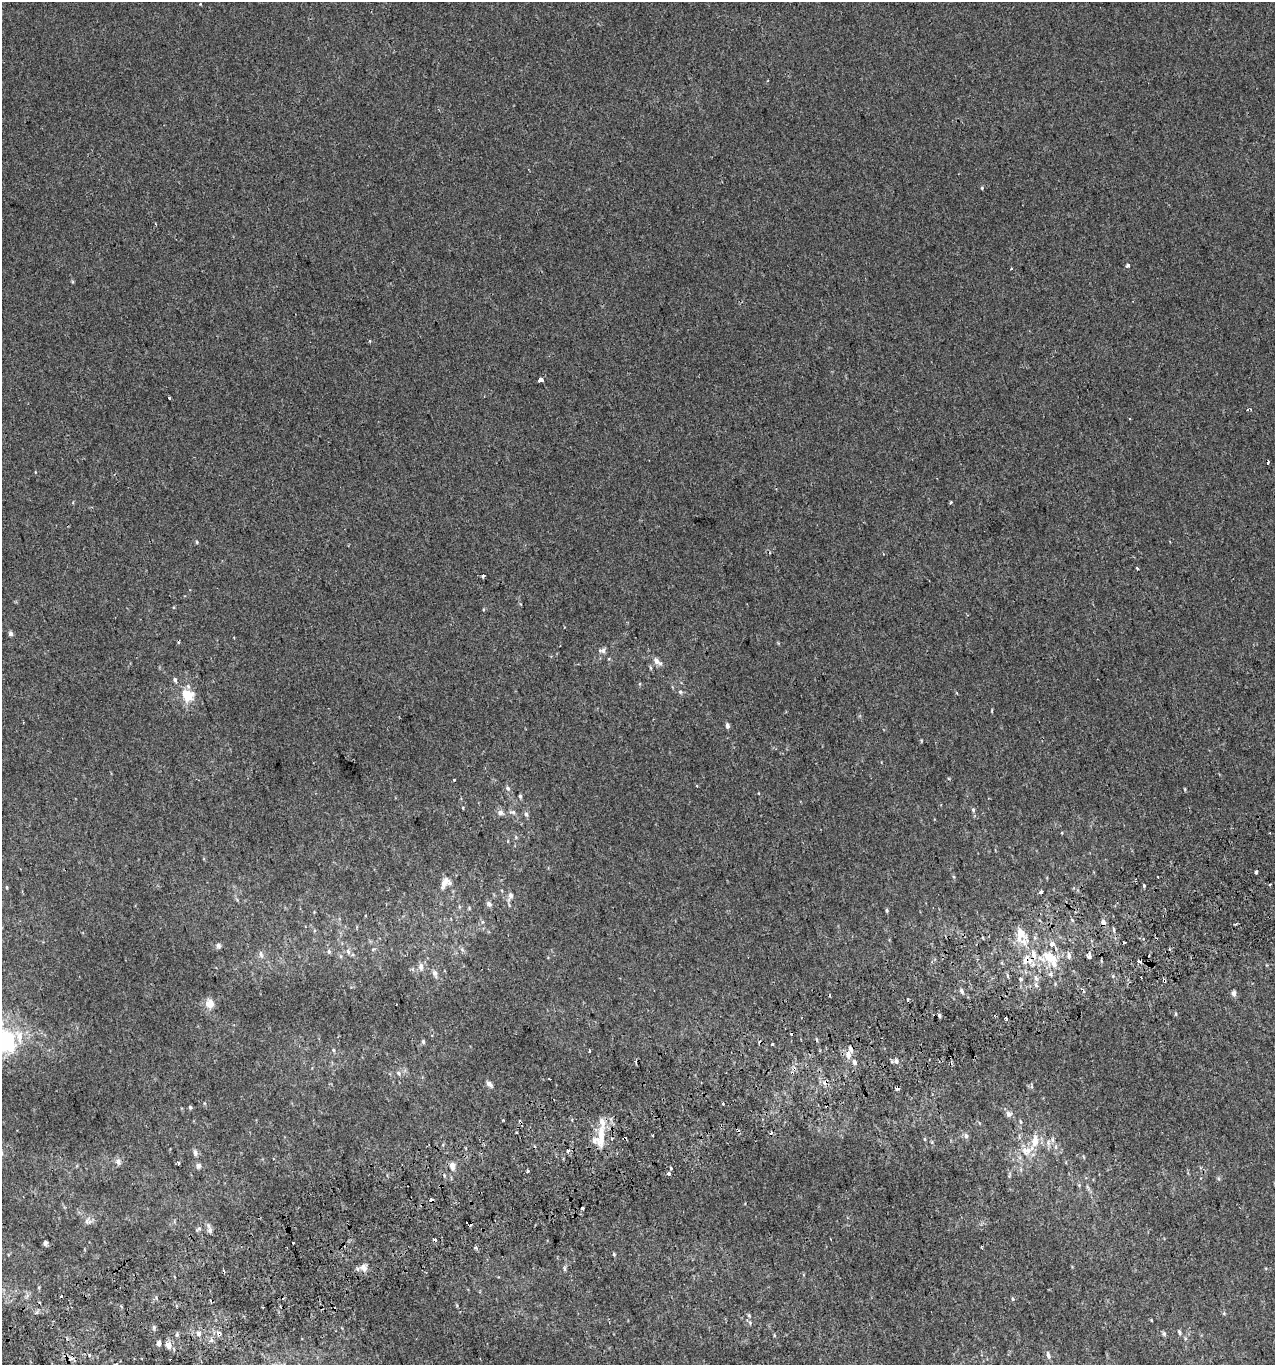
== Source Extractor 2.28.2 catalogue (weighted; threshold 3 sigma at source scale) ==
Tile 7 of 4 x 4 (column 3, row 2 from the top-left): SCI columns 2631-3903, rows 2770-4132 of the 5313 x 5536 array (HDU 1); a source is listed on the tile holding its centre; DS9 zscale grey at full resolution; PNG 1277 x 1367 px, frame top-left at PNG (2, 2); no overlay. Shown black and unused: <1% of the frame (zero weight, under 2 of 3 exposures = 2% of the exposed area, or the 3 px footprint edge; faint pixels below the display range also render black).
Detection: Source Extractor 2.28.2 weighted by HDU 2 'WHT'; one run over the whole footprint, this tile lists its part. Background 3.90e-04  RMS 0.0036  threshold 0.0164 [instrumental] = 3 sigma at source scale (4.5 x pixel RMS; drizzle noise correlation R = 1.50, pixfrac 1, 0.0396/0.0396 arcsec/px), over >= 5 px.
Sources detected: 168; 30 cosmic-ray / hot-pixel residue — not listed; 12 inside a brighter listed object's ellipse — not listed separately; the other 126 listed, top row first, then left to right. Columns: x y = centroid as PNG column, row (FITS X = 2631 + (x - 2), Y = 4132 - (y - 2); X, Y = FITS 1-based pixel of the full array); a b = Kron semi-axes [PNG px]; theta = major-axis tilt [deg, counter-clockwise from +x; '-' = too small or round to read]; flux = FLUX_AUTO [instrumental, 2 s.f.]
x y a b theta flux
200 4 3 3 - 0.27
767 81 3 3 - 0.35
982 188 4 3 - 0.49
1127 265 3 3 - 1.4
1011 269 3 3 - 0.77
541 379 4 3 - 32
169 398 3 3 - 0.59
1248 409 3 3 - 0.95
1268 462 4 3 - 1.3
35 472 4 3 - 0.26
951 502 3 3 - 0.57
197 542 5 4 - 0.4
1137 568 3 3 - 1.1
482 576 3 3 - 3.7
11 634 5 4 - 1.3
602 650 10 6 9 1.2
656 661 11 7 -52 1.9
175 680 6 5 - 0.78
680 692 6 5 - 0.6
188 695 13 11 -49 8.1
727 726 6 4 -83 1.1
454 780 3 3 - 0.92
697 786 3 3 - 0.44
508 788 7 6 - 1
520 796 5 5 - 0.56
463 808 4 3 - 0.31
973 810 6 5 - 0.59
500 812 9 8 - 1.5
513 812 9 5 -4 0.87
526 814 7 5 -61 0.81
1256 872 3 3 - 2.2
1158 877 3 3 - 0.86
446 880 17 10 -40 2.7
1144 885 4 3 - 0.57
7 887 5 3 - 0.37
1041 892 4 3 - 1.7
510 896 11 6 69 1.5
489 904 7 6 - 1.1
469 908 5 4 - 0.38
887 910 4 4 - 0.48
1072 920 5 3 - 0.45
1103 922 7 6 - 1.4
1113 930 6 3 -81 0.57
1020 934 17 9 83 5.5
1052 944 4 3 - 12
218 946 8 7 - 0.91
329 951 6 5 - 0.7
348 952 8 5 -63 0.97
261 954 9 6 -72 1.3
1033 955 13 7 -85 3.2
1069 955 8 5 -85 1.2
340 956 6 4 -70 0.5
1050 956 16 12 -74 6.8
1089 956 4 3 - 2.6
1026 960 14 6 73 2.7
1140 961 4 3 - 14
421 967 9 7 -83 1.9
435 973 11 6 -70 1.4
1051 974 6 4 -72 0.65
1036 978 8 5 -60 1
1020 979 3 3 - 1.6
1164 980 4 3 - 2.5
1036 985 7 5 -83 0.97
961 991 7 5 -68 1
1234 993 7 5 87 1.2
908 999 3 3 - 1.7
210 1003 10 9 - 3.6
1176 1014 5 3 - 0.39
939 1015 6 4 -82 0.58
1006 1018 3 3 - 0.64
6 1041 36 27 -89 31
423 1041 6 4 -75 0.58
772 1043 3 3 - 14
333 1050 5 4 - 0.47
589 1051 3 3 - 2
848 1054 8 6 -80 2.4
896 1061 6 5 - 0.93
854 1062 6 5 - 1.3
398 1073 7 5 -38 0.92
489 1084 9 5 -45 1.3
897 1089 3 3 - 4.5
723 1104 3 3 - 1.3
190 1107 5 5 - 0.51
1009 1114 8 8 - 1.4
1021 1122 6 4 -75 0.56
517 1133 3 2 - 0.41
966 1136 8 5 -82 0.99
600 1140 23 12 83 6.8
1035 1140 24 9 73 5.7
1048 1143 8 6 -89 1.3
1056 1147 7 4 90 0.71
568 1151 4 4 - 1.2
195 1153 9 6 -82 1.1
273 1159 3 3 - 0.31
118 1162 8 7 - 1.4
178 1163 4 3 - 0.62
198 1166 8 6 67 1.1
452 1166 10 6 -80 2.2
671 1168 4 2 - 0.39
528 1171 3 3 - 0.63
669 1174 3 3 - 5
1079 1185 5 5 - 0.4
431 1200 4 3 - 1.4
582 1208 4 3 - 2.5
88 1221 11 8 -8 1.4
198 1229 10 5 43 0.88
210 1230 7 7 - 1.2
45 1243 4 4 - 0.9
293 1243 3 2 - 0.48
476 1247 6 3 -19 0.53
614 1254 5 4 - 0.42
364 1268 11 8 -65 2.1
565 1269 8 4 -90 0.63
39 1287 4 3 - 0.28
1013 1299 5 4 - 0.54
749 1315 6 5 - 0.58
1179 1332 9 5 -65 0.68
219 1333 4 4 - 2.6
177 1334 7 4 81 0.66
199 1334 7 6 - 1.3
1164 1334 7 6 - 0.67
1185 1338 6 4 -72 0.5
159 1343 5 4 - 1.6
168 1345 8 7 - 2.3
1048 1355 11 5 -77 1.3
116 1364 5 4 - 1.2
Overlapping masked pixels (flux is a lower limit): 7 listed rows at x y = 1033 955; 1026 960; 1164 980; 897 1089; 431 1200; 219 1333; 168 1345
Isophote crosses this tile's border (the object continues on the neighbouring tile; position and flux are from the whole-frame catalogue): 2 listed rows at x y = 6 1041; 116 1364
Unlisted compact peaks at least as high as the median listed source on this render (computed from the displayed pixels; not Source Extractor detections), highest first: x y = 154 1327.